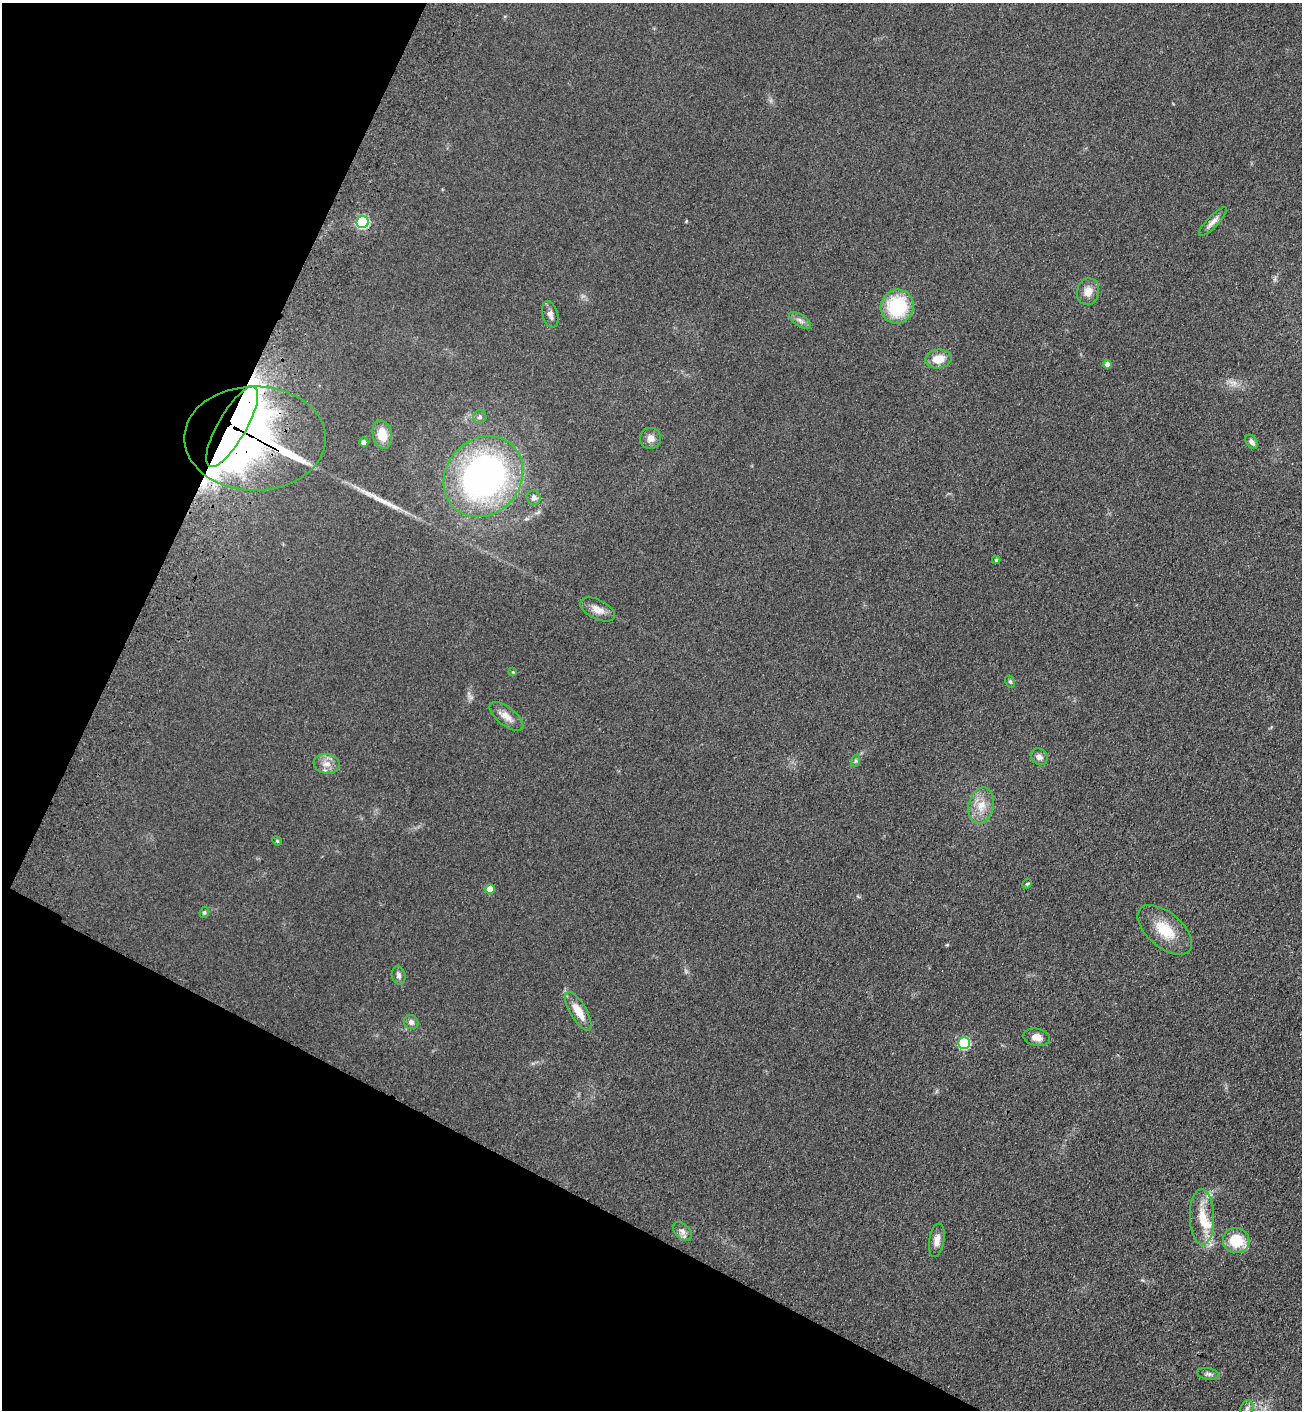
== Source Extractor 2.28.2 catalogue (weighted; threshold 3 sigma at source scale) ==
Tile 9 of 4 x 4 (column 1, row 3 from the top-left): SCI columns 256-1555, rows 1471-2878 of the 5841 x 5757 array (HDU 1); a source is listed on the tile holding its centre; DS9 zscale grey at full resolution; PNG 1304 x 1412 px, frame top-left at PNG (2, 3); each listed source drawn as its Kron ellipse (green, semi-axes under 4 px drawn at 4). Shown black and unused: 24% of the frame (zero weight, under 3 of 4 exposures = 6% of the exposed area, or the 3 px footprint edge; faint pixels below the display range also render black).
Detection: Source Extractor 2.28.2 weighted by HDU 2 'WHT'; one run over the whole footprint, this tile lists its part. Background 0.119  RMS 0.0089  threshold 0.0402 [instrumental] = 3 sigma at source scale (4.5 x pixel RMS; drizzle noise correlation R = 1.50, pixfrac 1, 0.05/0.05 arcsec/px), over >= 5 px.
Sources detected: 45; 1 long thin detection or spike segment (spike, bleed or trail) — neither listed nor drawn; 2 inside a brighter listed object's ellipse — not listed separately; the other 42 listed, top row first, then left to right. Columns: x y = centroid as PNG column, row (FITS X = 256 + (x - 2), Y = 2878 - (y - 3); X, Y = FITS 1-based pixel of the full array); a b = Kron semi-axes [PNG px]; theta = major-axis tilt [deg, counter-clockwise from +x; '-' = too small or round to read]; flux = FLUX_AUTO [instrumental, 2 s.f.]
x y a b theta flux
363 222 6 6 - 100
1213 222 19 5 46 5.6
1088 291 13 11 78 8.6
897 306 17 16 - 54
550 314 14 7 -74 4.8
800 320 13 5 -34 3.7
938 359 13 9 9 14
1107 364 4 4 - 4.8
480 417 6 6 - 2
232 427 46 14 60 1600
382 435 14 9 -79 16
255 438 71 52 0 870
650 438 10 10 - 5.6
364 442 4 4 - 3.6
1251 442 8 5 -52 3.5
483 477 43 37 48 310
534 498 7 6 - 3.3
996 560 4 4 - 1.3
598 610 18 9 -27 8.6
513 672 4 4 - 0.92
1010 682 6 4 -62 1.5
506 716 20 9 -38 8.3
1039 757 9 7 -45 4.1
855 761 6 4 71 1.4
327 764 13 10 -8 7.7
981 806 18 12 77 14
277 841 5 4 - 0.99
1027 884 5 4 - 1.2
490 889 5 5 - 16
204 912 6 4 67 1.4
1165 930 32 17 -40 26
399 975 9 6 -77 3.4
578 1011 22 8 -59 14
411 1022 7 7 - 3.4
1037 1037 13 8 -10 7.2
964 1043 6 6 - 78
1202 1217 28 12 -88 19
682 1231 11 7 -42 4.6
937 1240 17 7 80 6.5
1236 1241 13 12 - 30
1208 1374 11 5 -9 2.8
1247 1408 8 6 71 2.8
Overlapping masked pixels (flux is a lower limit): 2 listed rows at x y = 232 427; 255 438